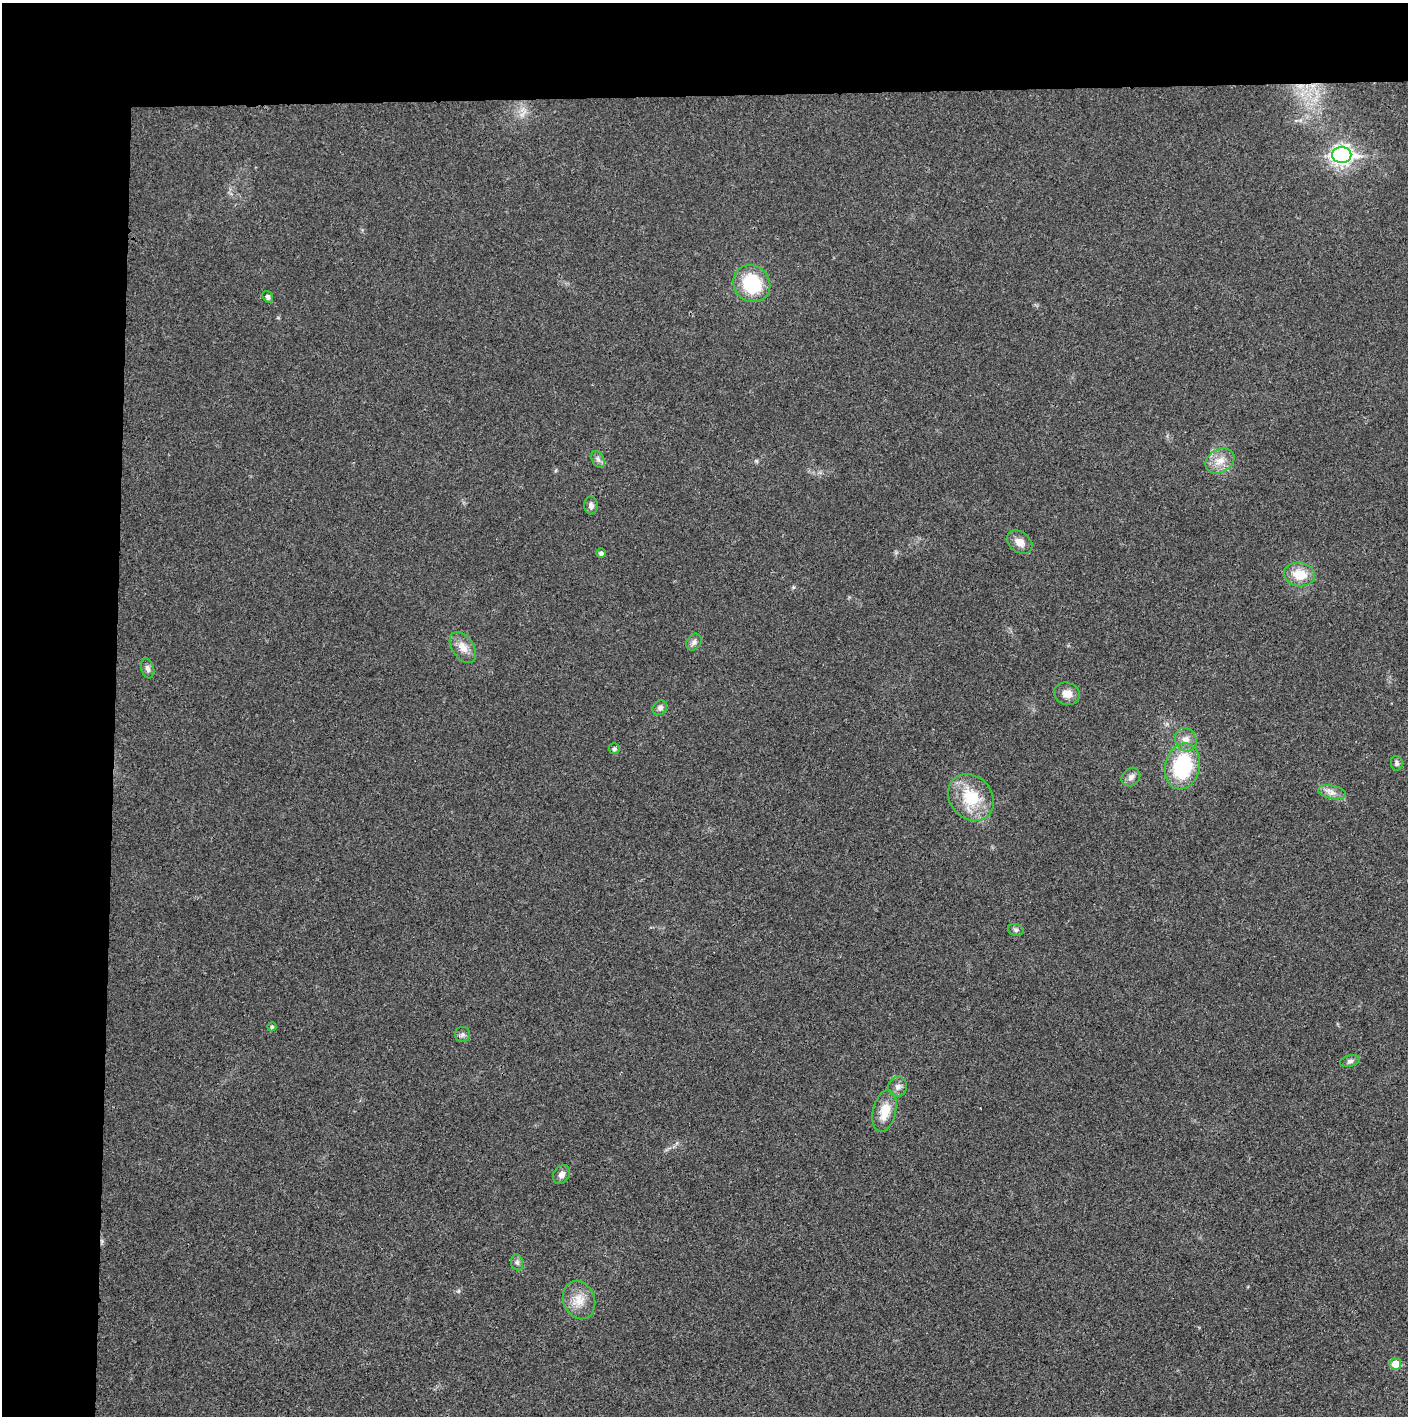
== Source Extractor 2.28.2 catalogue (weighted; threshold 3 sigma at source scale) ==
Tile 1 of 3 x 3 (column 1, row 1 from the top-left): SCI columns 4-1409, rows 2830-4243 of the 4221 x 4243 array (HDU 1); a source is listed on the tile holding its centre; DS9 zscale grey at full resolution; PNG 1410 x 1418 px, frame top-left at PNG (2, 3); each listed source drawn as its Kron ellipse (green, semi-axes under 4 px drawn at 4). Shown black and unused: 14% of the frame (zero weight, under 3 of 4 exposures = <1% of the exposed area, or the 3 px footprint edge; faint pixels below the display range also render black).
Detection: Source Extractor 2.28.2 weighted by HDU 2 'WHT'; one run over the whole footprint, this tile lists its part. Background 0.019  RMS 0.0051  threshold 0.0229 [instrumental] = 3 sigma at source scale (4.5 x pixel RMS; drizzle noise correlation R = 1.50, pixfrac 1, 0.05/0.05 arcsec/px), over >= 5 px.
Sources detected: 31; all 31 listed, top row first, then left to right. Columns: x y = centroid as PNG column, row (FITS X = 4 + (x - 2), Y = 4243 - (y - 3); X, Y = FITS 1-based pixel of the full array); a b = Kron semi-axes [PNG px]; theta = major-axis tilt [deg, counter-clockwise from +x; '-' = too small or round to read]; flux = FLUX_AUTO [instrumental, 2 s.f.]
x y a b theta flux
1342 155 9 8 - 230
752 284 19 17 -46 28
268 297 6 5 - 1.4
598 459 9 5 -63 1.6
1220 461 15 11 32 6.4
591 505 9 7 -89 2.2
1020 542 14 10 -37 4.3
601 553 4 4 - 1.5
1299 574 15 12 -8 11
694 642 9 7 55 1.9
463 647 17 10 -56 5.6
148 668 10 6 -72 2
1067 694 13 11 -15 5
660 708 8 6 44 1.7
1186 740 12 10 -66 4.1
614 749 5 5 - 1.2
1397 763 7 5 -79 1.3
1182 766 23 17 77 39
1131 777 10 8 44 2.5
1332 792 14 6 -12 3.1
971 797 25 21 -49 21
1016 930 8 6 -16 1.2
272 1027 4 4 - 0.77
462 1034 7 7 - 1.5
1350 1061 10 6 15 1.5
898 1087 10 9 - 2.5
885 1111 21 11 77 10
562 1174 10 8 55 2.9
517 1262 8 6 -74 1.4
579 1300 19 15 -69 8.4
1395 1364 6 5 - 10